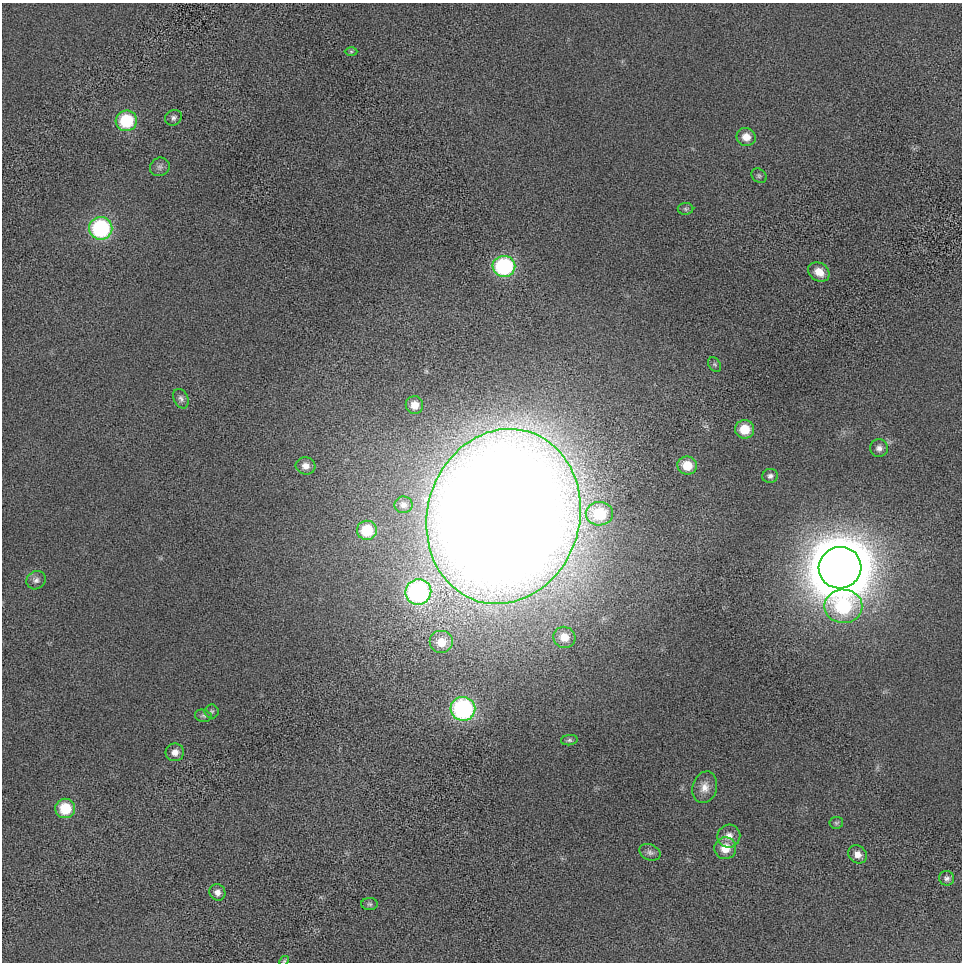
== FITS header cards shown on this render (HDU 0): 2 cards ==
NAXIS1  =                  960
NAXIS2  =                  960

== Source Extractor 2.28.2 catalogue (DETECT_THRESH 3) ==
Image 960 x 960 px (HDU 0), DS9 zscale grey, 1 PNG px = 1 image px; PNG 964 x 964 px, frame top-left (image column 1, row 960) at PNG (2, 3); each listed source drawn as its Kron ellipse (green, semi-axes under 4 px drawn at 4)
Background -30.5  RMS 400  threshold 1210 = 3 sigma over >= 5 px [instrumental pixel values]
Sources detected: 44; all 44 listed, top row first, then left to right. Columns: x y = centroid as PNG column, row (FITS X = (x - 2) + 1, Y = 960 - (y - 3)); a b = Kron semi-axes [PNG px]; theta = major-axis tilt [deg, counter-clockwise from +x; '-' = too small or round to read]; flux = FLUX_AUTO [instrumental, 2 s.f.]
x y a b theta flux
351 51 6 4 0 4.1e+04
173 118 9 7 35 9.0e+04
126 121 10 10 - 1.5e+06
746 137 9 9 - 3.1e+05
160 167 10 9 - 1.1e+05
759 176 8 6 -40 6.1e+04
685 209 8 6 -1 6.0e+04
101 228 11 11 - 3.4e+06
504 266 11 10 - 3.2e+06
819 272 11 9 -34 3.3e+05
715 364 8 5 -54 5.3e+04
181 399 10 7 -65 9.7e+04
414 405 9 9 - 2.7e+05
745 429 9 9 - 5.9e+05
879 448 9 9 - 1.3e+05
687 465 10 9 - 5.3e+05
306 466 10 8 -14 1.9e+05
770 476 8 7 - 8.8e+04
403 505 9 8 - 1.2e+05
599 514 13 11 1 1.1e+06
503 516 88 76 73 1.5e+08
367 530 10 9 - 8.3e+05
840 568 21 20 - 1.8e+08
36 580 10 8 37 1.3e+05
418 592 13 12 - 5.7e+06
843 606 19 17 -1 2.4e+06
564 637 11 10 - 3.6e+05
441 642 12 11 - 4.6e+05
463 709 12 12 - 4.5e+06
212 711 7 7 - 6.2e+04
203 716 8 6 -12 6.0e+04
569 740 8 5 7 6.1e+04
175 752 9 9 - 2.1e+05
705 787 16 12 74 3.0e+05
65 808 10 9 - 8.9e+05
836 823 7 6 - 5.4e+04
729 836 11 11 - 2.5e+05
725 848 11 11 - 4.6e+05
650 852 11 7 -25 1.1e+05
857 854 10 8 -39 2.1e+05
947 878 7 7 - 9.5e+04
217 892 8 7 - 1.5e+05
370 904 8 6 -2 6.2e+04
284 961 5 4 - 3.5e+04
At the frame edge (FLAGS 8, measured only in part): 1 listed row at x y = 284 961